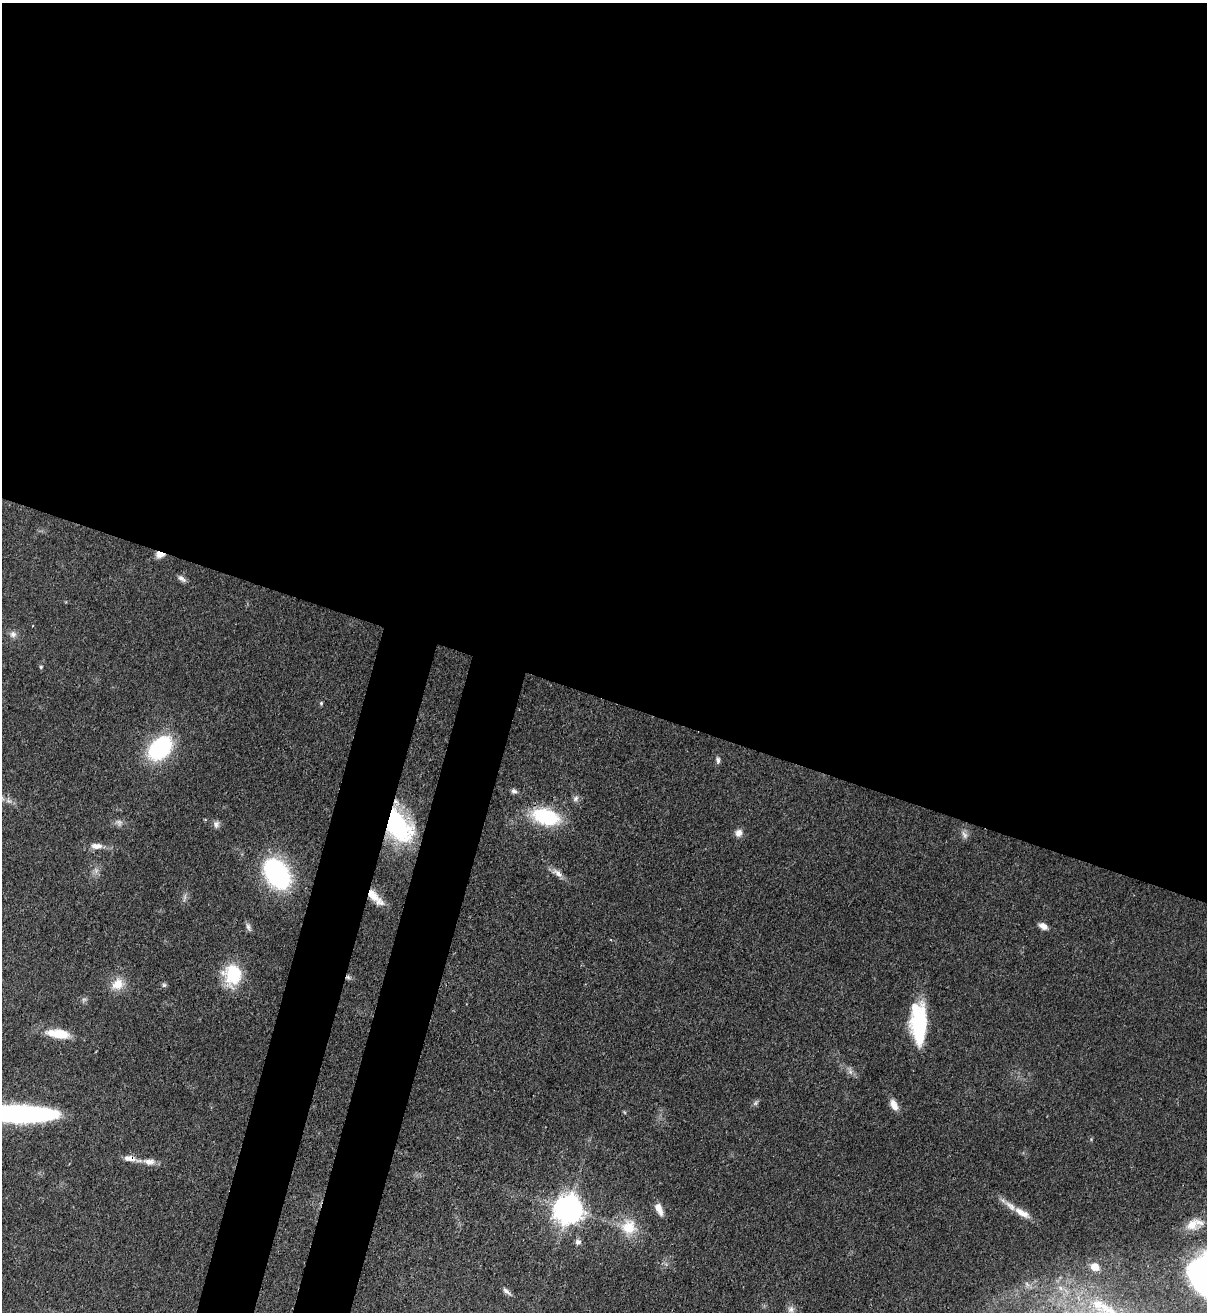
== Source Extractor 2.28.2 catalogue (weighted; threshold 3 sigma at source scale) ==
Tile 3 of 4 x 4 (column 3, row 1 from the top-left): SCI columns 2754-3958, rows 3963-5272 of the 5380 x 5303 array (HDU 1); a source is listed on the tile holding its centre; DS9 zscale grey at full resolution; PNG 1209 x 1314 px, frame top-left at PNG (2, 3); no overlay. Shown black and unused: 58% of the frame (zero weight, under 3 of 4 exposures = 7% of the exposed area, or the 3 px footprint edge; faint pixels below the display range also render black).
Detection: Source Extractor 2.28.2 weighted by HDU 2 'WHT'; one run over the whole footprint, this tile lists its part. Background 0.0834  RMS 0.0039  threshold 0.0177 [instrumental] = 3 sigma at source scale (4.5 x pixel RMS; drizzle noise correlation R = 1.50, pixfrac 1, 0.05/0.05 arcsec/px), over >= 5 px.
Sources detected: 43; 1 too faint to see at this stretch — not listed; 1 inside a brighter listed object's ellipse — not listed separately; the other 41 listed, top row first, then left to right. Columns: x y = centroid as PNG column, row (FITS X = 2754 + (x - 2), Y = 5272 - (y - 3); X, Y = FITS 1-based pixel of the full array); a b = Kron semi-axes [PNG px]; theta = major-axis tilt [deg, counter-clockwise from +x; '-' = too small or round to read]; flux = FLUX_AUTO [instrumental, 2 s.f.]
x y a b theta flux
160 554 10 7 -7 3.1
182 578 12 6 -38 1.5
13 634 10 8 -46 1.7
41 667 4 4 - 0.52
321 703 5 5 - 0.56
160 748 18 12 46 59
718 760 9 5 -89 1
514 791 7 6 - 1.1
576 798 9 7 47 1.3
546 817 27 15 -16 28
118 822 9 5 -19 1.4
216 824 10 7 90 1.5
396 824 27 16 -55 75
738 833 10 8 61 2.2
96 846 15 8 -3 3.2
557 873 16 8 -36 2.6
277 874 22 15 -56 82
375 897 26 9 -46 6
1043 926 11 6 -29 2.4
248 927 12 5 -73 1.2
233 974 23 19 -90 18
348 977 7 5 -45 0.88
117 984 17 14 39 6.1
164 985 6 6 - 0.76
919 1023 41 15 -88 32
59 1034 24 9 -8 11
755 1103 6 6 - 0.88
894 1105 14 7 -63 3.3
20 1114 61 13 -1 110
129 1158 16 7 -6 3.4
149 1162 16 8 -7 3.3
569 1209 9 9 - 590
659 1209 15 7 -66 3.4
1022 1213 25 9 -29 5.5
1194 1224 28 14 18 7.8
629 1227 22 19 6 10
578 1242 7 7 - 1.3
1095 1267 11 9 -25 3.6
506 1291 12 5 -41 1.4
791 1309 10 8 -75 1.9
1110 1311 25 11 -29 9.5
Overlapping masked pixels (flux is a lower limit): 5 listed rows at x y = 160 554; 396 824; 375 897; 348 977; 129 1158
Isophote crosses this tile's border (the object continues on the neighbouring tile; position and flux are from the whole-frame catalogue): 2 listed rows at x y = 20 1114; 1110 1311